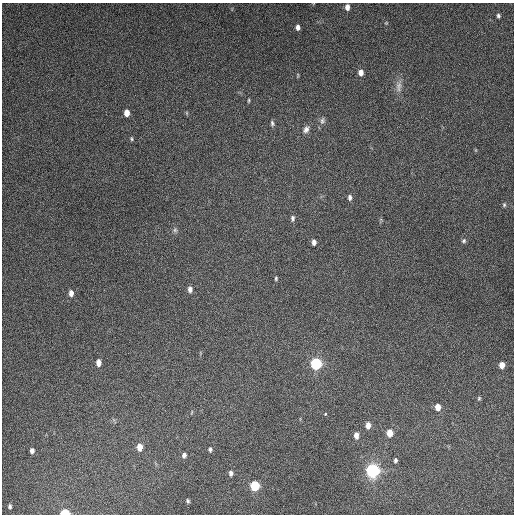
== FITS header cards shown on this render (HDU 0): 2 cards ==
NAXIS1  =                  512
NAXIS2  =                  512

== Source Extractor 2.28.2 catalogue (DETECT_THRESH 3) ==
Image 512 x 512 px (HDU 0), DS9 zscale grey, 1 PNG px = 1 image px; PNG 516 x 516 px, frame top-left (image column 1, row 512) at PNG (2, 3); no overlay
Background 4930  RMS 310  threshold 925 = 3 sigma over >= 5 px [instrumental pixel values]
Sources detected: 44; all 44 listed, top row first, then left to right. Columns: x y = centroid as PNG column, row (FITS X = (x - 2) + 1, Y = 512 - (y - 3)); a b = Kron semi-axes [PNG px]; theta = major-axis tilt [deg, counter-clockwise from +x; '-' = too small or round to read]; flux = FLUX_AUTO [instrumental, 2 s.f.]
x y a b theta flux
347 7 6 5 - 1.0e+05
498 16 4 4 - 4.2e+04
386 23 5 4 - 1.9e+04
298 27 6 5 - 8.1e+04
361 72 6 5 - 1.3e+05
298 75 6 3 -90 2.0e+04
399 86 16 8 85 1.4e+05
249 100 6 3 89 2.3e+04
127 113 6 5 - 1.6e+05
187 113 6 3 -71 2.2e+04
322 121 10 7 74 6.9e+04
272 123 7 4 -80 4.4e+04
306 129 9 7 60 9.0e+04
132 139 6 4 -74 2.9e+04
350 197 7 5 -89 6.2e+04
504 205 6 5 - 3.1e+04
293 218 8 5 -86 5.8e+04
175 230 7 6 - 4.5e+04
464 241 6 6 - 4.2e+04
314 242 6 5 - 7.9e+04
276 278 5 3 - 2.9e+04
190 289 7 5 -83 9.5e+04
71 293 6 5 - 1.1e+05
98 363 6 5 - 1.4e+05
316 364 8 8 - 1.1e+06
502 365 5 5 - 1.6e+05
479 398 5 4 - 2.8e+04
438 407 6 5 - 1.8e+05
192 412 6 3 71 2.0e+04
325 414 3 3 - 3.5e+04
368 425 7 5 85 1.3e+05
390 433 7 6 - 2.4e+05
356 435 7 5 -89 1.2e+05
140 447 7 5 -90 1.9e+05
210 449 5 5 - 4.4e+04
32 451 5 4 - 6.8e+04
184 455 6 5 - 6.8e+04
395 460 5 4 - 4.1e+04
373 471 10 10 - 1.7e+06
231 473 7 6 - 6.4e+04
255 486 7 6 - 7.1e+05
188 501 4 3 - 3.1e+04
10 506 4 3 - 3.8e+04
65 513 6 4 -2 4.4e+05
At the frame edge (FLAGS 8, measured only in part): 1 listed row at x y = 65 513